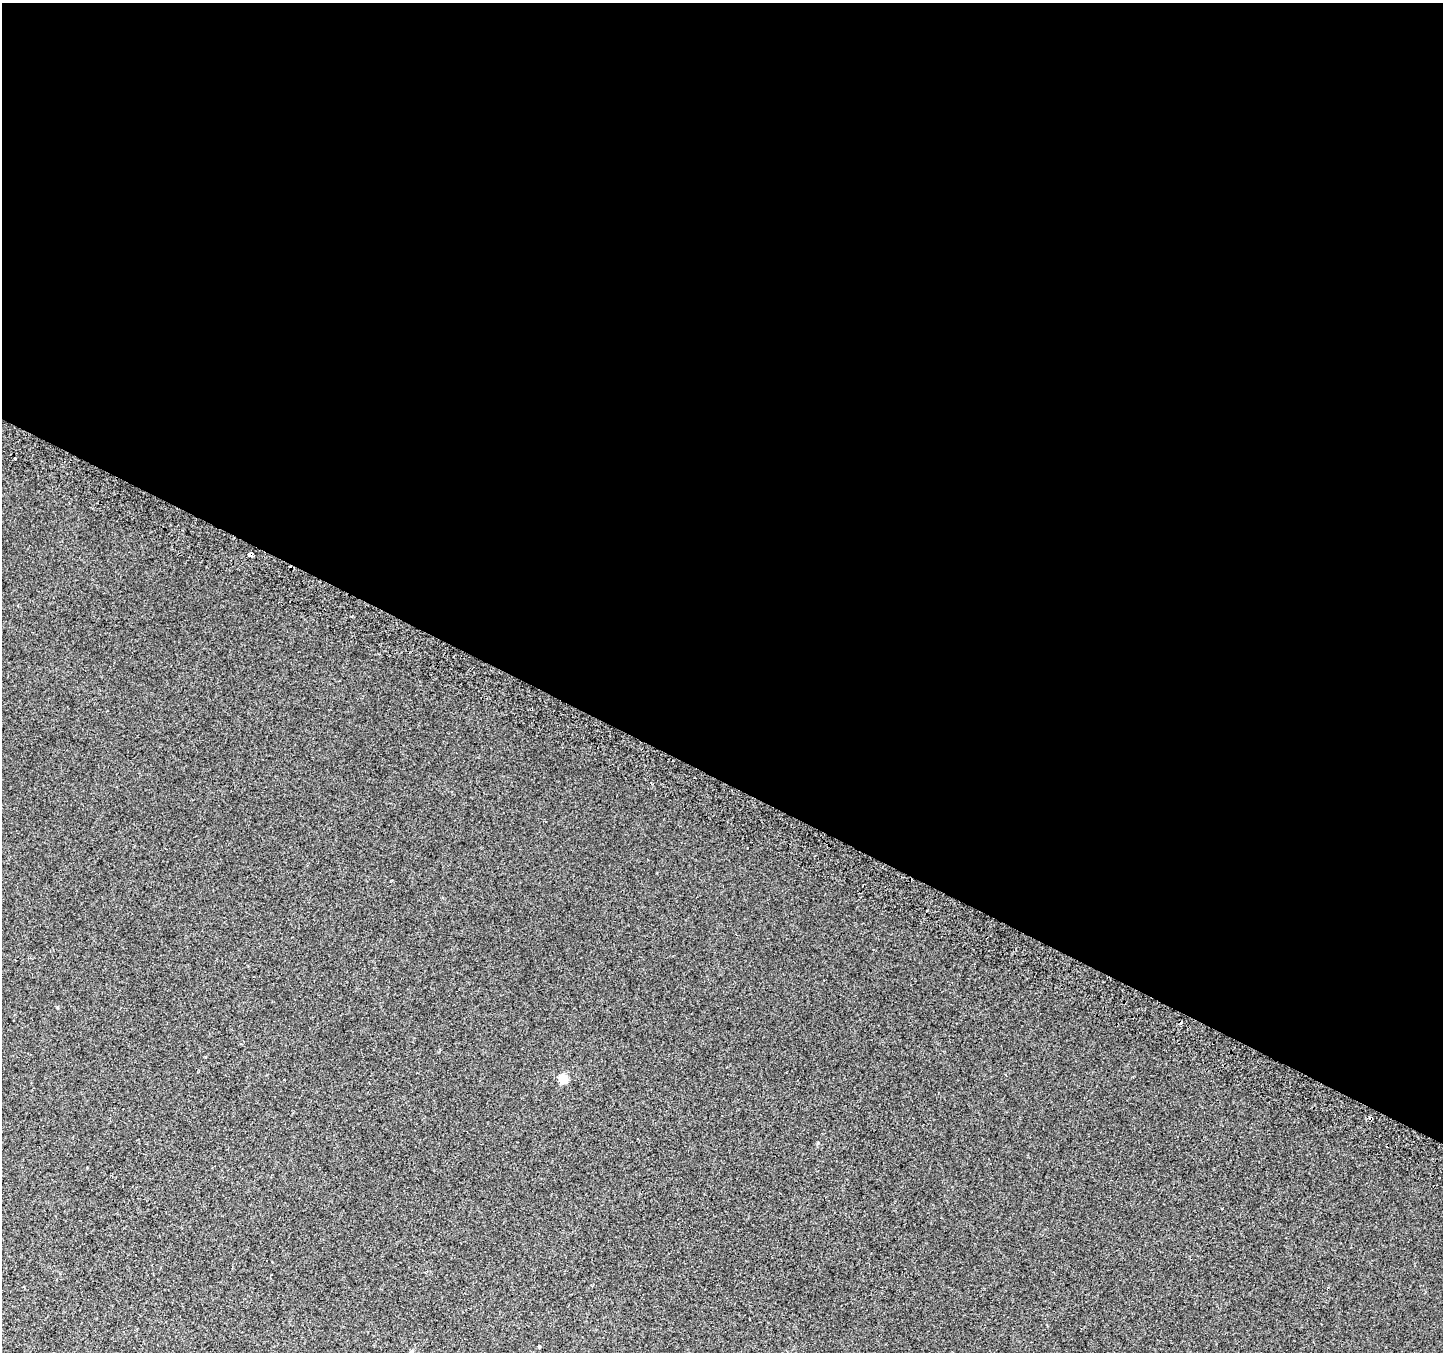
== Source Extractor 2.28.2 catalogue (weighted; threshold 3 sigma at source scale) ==
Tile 3 of 4 x 4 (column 3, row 1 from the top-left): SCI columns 2912-4352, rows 4356-5705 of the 5815 x 5942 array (HDU 1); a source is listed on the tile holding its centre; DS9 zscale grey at full resolution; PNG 1445 x 1354 px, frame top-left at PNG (2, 3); no overlay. Shown black and unused: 58% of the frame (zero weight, under 2 of 3 exposures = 2% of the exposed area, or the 3 px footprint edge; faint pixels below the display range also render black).
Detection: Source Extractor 2.28.2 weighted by HDU 2 'WHT'; one run over the whole footprint, this tile lists its part. Background 0.00453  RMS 0.0055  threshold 0.0247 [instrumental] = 3 sigma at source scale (4.5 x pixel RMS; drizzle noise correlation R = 1.50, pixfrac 1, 0.0396/0.0396 arcsec/px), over >= 5 px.
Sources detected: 8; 2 cosmic-ray / hot-pixel residue — not listed; the other 6 listed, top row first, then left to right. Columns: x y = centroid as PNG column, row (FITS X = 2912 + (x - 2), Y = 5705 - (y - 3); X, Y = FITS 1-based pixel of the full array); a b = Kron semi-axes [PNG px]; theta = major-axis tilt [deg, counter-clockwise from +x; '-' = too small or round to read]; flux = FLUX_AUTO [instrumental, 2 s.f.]
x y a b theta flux
15 459 2 2 - 0.62
251 555 4 3 - 46
747 847 3 2 - 0.49
563 1079 5 5 - 19
1371 1118 3 3 - 2.5
412 1352 5 5 - 1
Overlapping masked pixels (flux is a lower limit): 2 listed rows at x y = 251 555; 1371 1118
Isophote crosses this tile's border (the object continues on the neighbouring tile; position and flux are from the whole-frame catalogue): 1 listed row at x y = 412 1352